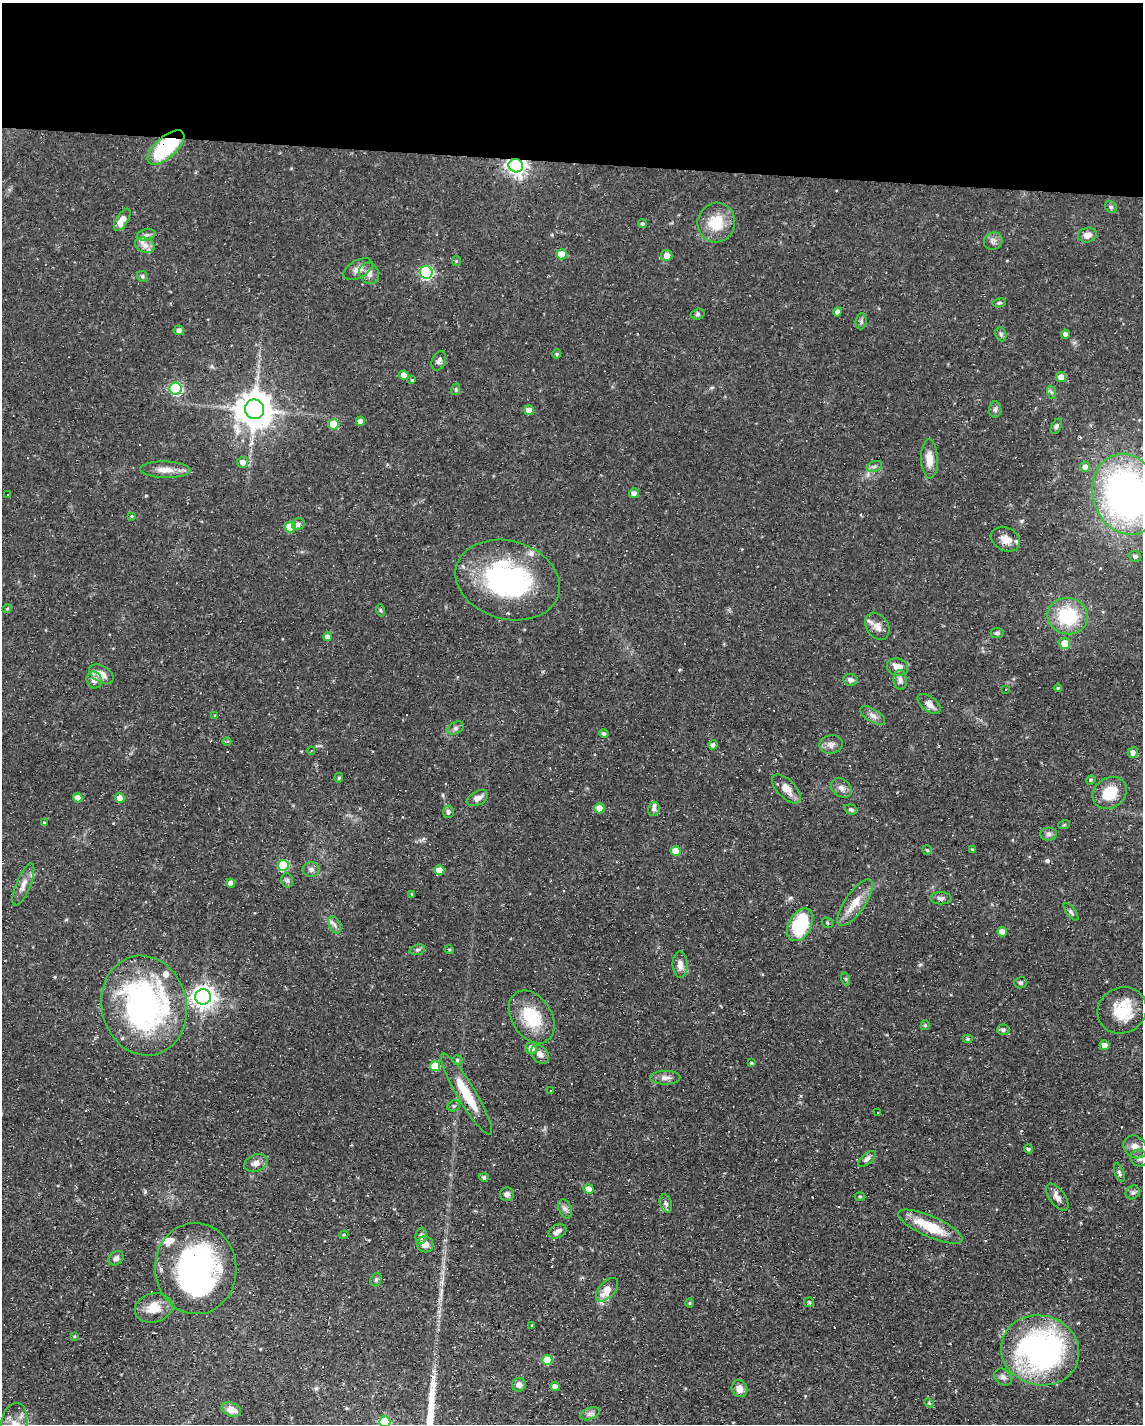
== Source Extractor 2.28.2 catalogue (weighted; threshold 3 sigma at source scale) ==
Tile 3 of 4 x 3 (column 3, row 1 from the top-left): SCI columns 2281-3421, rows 3059-4480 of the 4561 x 4584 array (HDU 1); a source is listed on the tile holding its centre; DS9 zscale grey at full resolution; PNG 1145 x 1426 px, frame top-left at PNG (2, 3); each listed source drawn as its Kron ellipse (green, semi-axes under 4 px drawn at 4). Shown black and unused: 11% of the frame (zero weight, under 3 of 4 exposures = <1% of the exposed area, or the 3 px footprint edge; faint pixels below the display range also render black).
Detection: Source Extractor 2.28.2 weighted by HDU 2 'WHT'; one run over the whole footprint, this tile lists its part. Background 0.0541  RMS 0.0032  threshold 0.0144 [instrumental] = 3 sigma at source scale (4.5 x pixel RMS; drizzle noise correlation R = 1.50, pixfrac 1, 0.05/0.05 arcsec/px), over >= 5 px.
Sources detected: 196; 1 inside a brighter object's white glare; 16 cosmic-ray / hot-pixel residue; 1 long thin detection or spike segment (spike, bleed or trail) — neither listed nor drawn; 8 inside a brighter listed object's ellipse — not listed separately; the other 170 listed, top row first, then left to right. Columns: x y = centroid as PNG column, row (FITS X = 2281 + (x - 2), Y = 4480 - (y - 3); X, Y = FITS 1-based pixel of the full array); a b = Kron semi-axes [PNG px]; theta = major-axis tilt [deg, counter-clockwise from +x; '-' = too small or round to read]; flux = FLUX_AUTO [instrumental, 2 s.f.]
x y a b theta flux
166 147 23 10 42 28
516 166 7 6 - 150
1111 207 6 5 - 0.6
122 220 12 6 58 3.2
716 223 20 18 74 9.3
643 224 4 4 - 0.71
146 235 9 5 14 1.2
1087 235 9 7 14 2
993 241 9 8 - 1.3
145 245 10 7 -20 1.9
561 254 5 5 - 5.7
667 255 6 5 - 2.1
456 261 5 4 - 0.36
358 269 16 9 29 2.5
369 273 11 9 -57 1.9
426 273 6 6 - 45
142 276 6 5 - 0.58
999 303 7 4 11 0.53
838 312 4 4 - 1.1
698 314 7 5 16 0.56
861 321 8 5 83 0.77
179 330 5 5 - 1.2
1001 334 7 5 -70 0.66
1065 334 4 4 - 1.3
557 354 4 4 - 0.42
439 361 10 6 68 1.1
404 375 5 4 - 2.9
1061 377 5 5 - 2.8
412 380 4 4 - 0.4
176 389 6 6 - 40
456 389 6 4 73 0.48
1051 392 7 4 -71 0.6
254 409 10 9 - 750
529 410 5 5 - 2.9
995 410 8 6 -89 0.87
360 421 4 4 - 1.8
333 424 5 5 - 9.1
1056 426 8 5 64 0.68
929 459 19 8 -88 3.6
243 462 5 5 - 2
874 466 8 5 20 0.86
1085 467 5 5 - 1.8
165 470 25 8 -2 3.4
634 493 5 5 - 1.6
8 494 3 3 - 6
1126 494 41 33 -73 120
132 516 3 3 - 0.37
298 524 6 6 - 1.2
290 527 5 5 - 10
1006 539 15 11 -29 2.9
1135 556 6 5 - 0.76
508 580 53 39 -16 52
7 609 5 3 - 0.28
380 610 6 4 -71 0.43
1068 616 20 18 -11 17
877 626 15 10 -56 2.4
997 633 6 5 - 0.68
328 637 4 4 - 1.7
1065 643 5 5 - 5.3
897 667 11 8 -17 3.1
101 674 13 8 -30 3.3
94 680 8 7 - 2.1
850 680 7 6 - 1.1
900 680 10 6 -84 1.3
1058 688 4 4 - 0.47
1006 689 3 2 - 0.5
929 704 13 7 -37 2
215 716 4 4 - 0.33
873 716 14 6 -31 1.5
455 728 9 5 28 0.84
604 733 5 4 - 0.78
227 742 4 3 - 0.5
831 744 11 9 12 1.8
713 745 5 4 - 0.98
311 751 4 3 - 0.32
1133 752 5 5 - 1.5
339 778 5 4 - 0.49
1091 780 5 4 - 0.42
841 788 11 8 -37 1.6
786 789 18 9 -46 3.3
1110 793 18 15 36 7.6
78 798 5 4 - 3
120 798 5 4 - 3.2
477 798 11 7 26 1.9
599 808 5 5 - 3.6
654 809 7 6 - 0.93
851 810 7 5 -16 0.63
448 812 6 5 - 0.83
45 823 3 3 - 0.54
1064 825 6 3 19 0.36
1049 834 8 6 0 0.96
972 849 4 3 - 0.29
927 850 5 5 - 0.46
676 851 5 5 - 5
283 865 5 5 - 17
311 870 8 7 - 1.3
439 870 5 5 - 3.5
287 880 7 5 -76 0.78
231 883 4 4 - 1.7
23 884 22 7 68 2.7
412 894 4 3 - 0.3
941 898 10 6 -1 1.1
855 903 27 10 56 5.3
1071 912 11 4 -53 0.7
827 923 6 5 - 0.45
335 925 9 5 -64 1.1
800 925 17 11 62 18
1002 932 5 5 - 3.2
449 949 5 3 - 0.34
417 950 8 5 17 0.68
680 965 13 7 -87 2.2
846 979 7 4 -72 0.49
1021 983 6 5 - 0.57
203 997 8 7 - 220
144 1006 50 42 -77 85
1122 1010 25 22 27 10
532 1017 29 20 -58 13
925 1025 5 4 - 0.52
1003 1030 6 5 - 0.82
968 1039 5 4 - 0.43
1105 1045 5 5 - 1.8
531 1048 6 5 - 2.6
540 1054 10 7 -50 1.7
457 1060 5 4 - 0.55
752 1063 4 3 - 0.45
435 1066 5 5 - 8.9
665 1078 15 7 0 1.9
550 1091 3 2 - 0.3
466 1094 47 9 -59 10
454 1106 6 5 - 0.66
878 1112 2 2 - 0.33
1135 1147 12 10 -43 2.6
1028 1149 4 4 - 0.65
1139 1158 9 8 - 1.3
867 1159 10 5 40 1.2
256 1163 12 8 20 1.8
1119 1173 10 4 -69 0.68
484 1177 5 4 - 0.75
589 1189 5 5 - 3.1
1133 1192 7 6 - 0.83
507 1194 7 6 - 1
860 1196 5 3 - 0.31
1057 1197 16 7 -54 2.2
666 1203 9 5 -71 0.93
565 1209 10 6 -70 1.1
930 1227 35 10 -24 11
557 1231 9 6 27 1.6
344 1235 4 4 - 0.43
421 1236 8 5 84 0.96
425 1244 8 7 - 1.9
116 1258 8 6 42 1.2
196 1269 45 40 -85 70
376 1280 7 5 70 0.6
607 1290 14 7 48 4.6
809 1302 5 4 - 0.41
689 1303 5 3 - 0.29
154 1308 19 14 12 5.2
532 1326 3 2 - 0.28
74 1336 4 3 - 0.32
1040 1350 39 35 -15 84
547 1360 5 5 - 8.4
1003 1377 9 7 -38 1.2
519 1385 7 6 - 1.7
555 1386 4 4 - 2.1
739 1389 9 7 -58 2.4
929 1403 5 4 - 0.36
231 1409 10 6 -20 3.2
590 1414 10 6 21 1.1
385 1422 5 5 - 15
14 1423 20 13 80 6.1
Overlapping masked pixels (flux is a lower limit): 2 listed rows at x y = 166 147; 516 166
Isophote crosses this tile's border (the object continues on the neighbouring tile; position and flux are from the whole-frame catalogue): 3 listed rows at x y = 1126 494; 385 1422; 14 1423